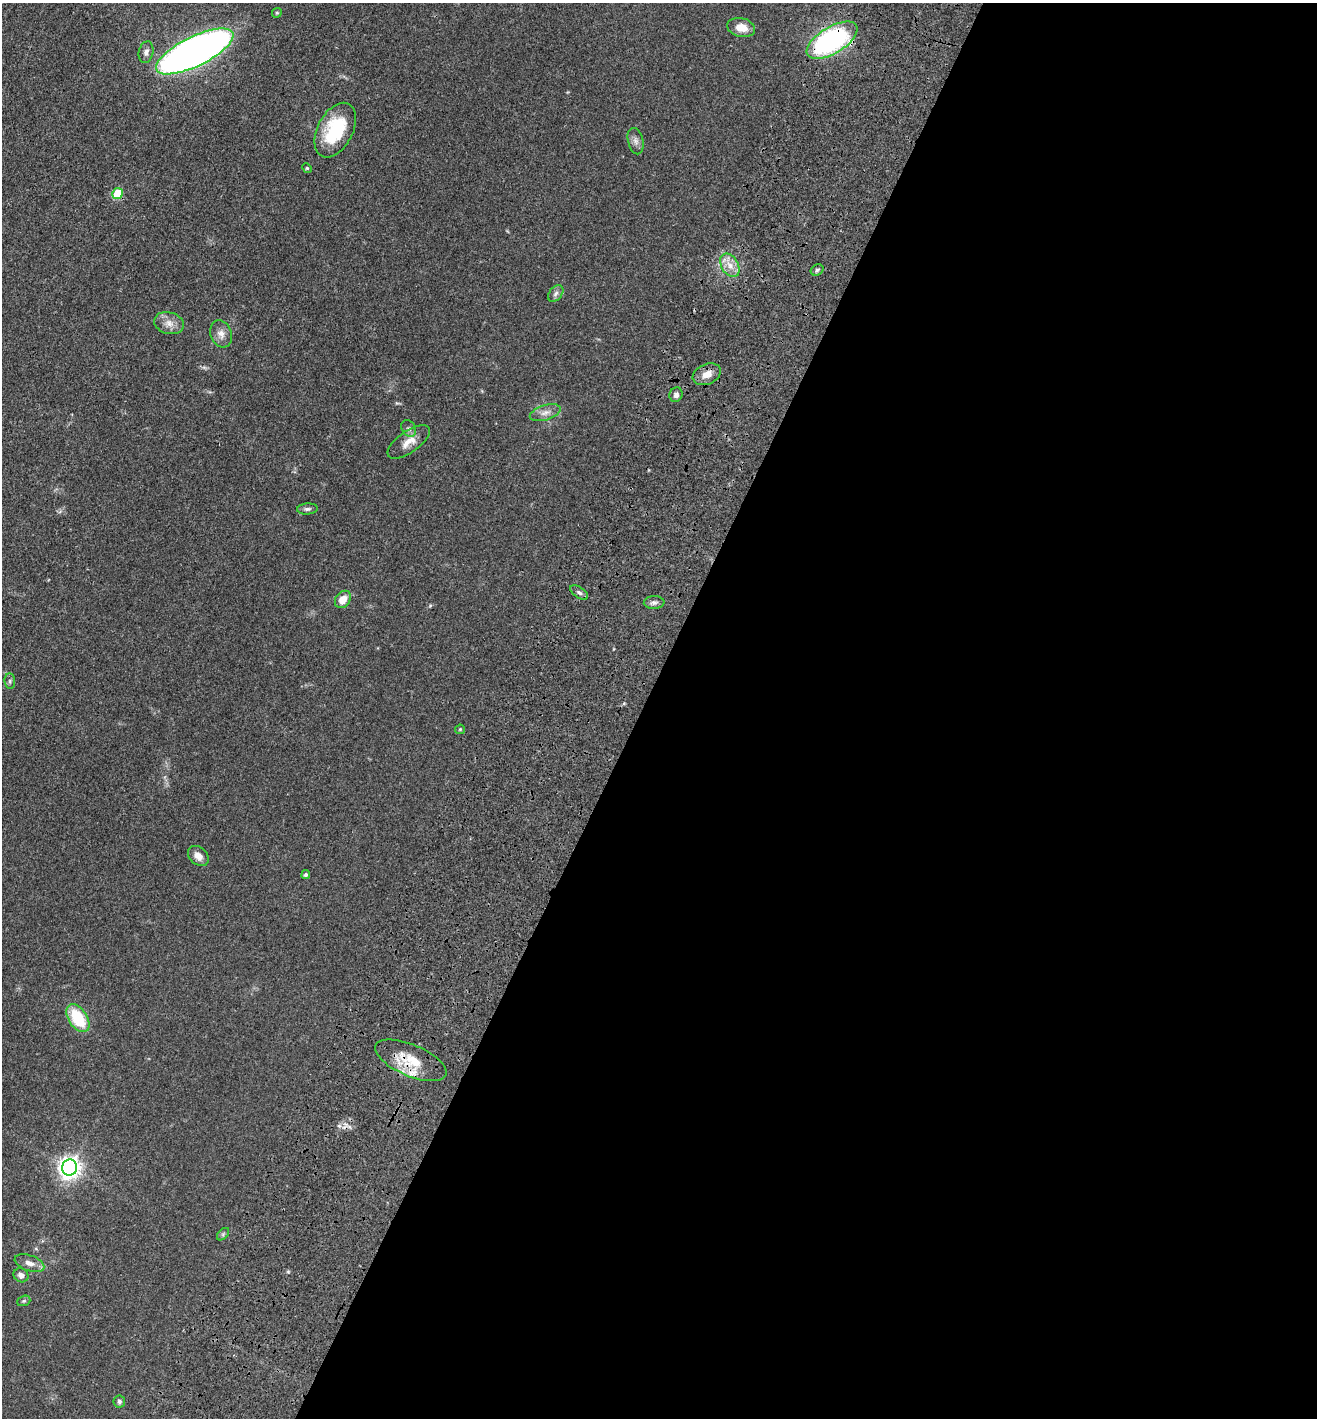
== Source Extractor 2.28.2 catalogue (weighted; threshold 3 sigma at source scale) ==
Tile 12 of 4 x 4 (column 4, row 3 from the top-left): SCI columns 4281-5595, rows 1557-2972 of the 6066 x 6001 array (HDU 1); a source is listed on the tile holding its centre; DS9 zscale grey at full resolution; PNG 1319 x 1420 px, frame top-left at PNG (2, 3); each listed source drawn as its Kron ellipse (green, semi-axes under 4 px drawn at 4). Shown black and unused: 52% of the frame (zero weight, under 3 of 4 exposures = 11% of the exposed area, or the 3 px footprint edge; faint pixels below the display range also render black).
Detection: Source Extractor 2.28.2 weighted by HDU 2 'WHT'; one run over the whole footprint, this tile lists its part. Background 0.0631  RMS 0.0045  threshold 0.0202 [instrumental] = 3 sigma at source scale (4.5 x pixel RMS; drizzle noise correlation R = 1.50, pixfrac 1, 0.05/0.05 arcsec/px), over >= 5 px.
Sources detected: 37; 1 cosmic-ray / hot-pixel residue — neither listed nor drawn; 1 inside a brighter listed object's ellipse — not listed separately; the other 35 listed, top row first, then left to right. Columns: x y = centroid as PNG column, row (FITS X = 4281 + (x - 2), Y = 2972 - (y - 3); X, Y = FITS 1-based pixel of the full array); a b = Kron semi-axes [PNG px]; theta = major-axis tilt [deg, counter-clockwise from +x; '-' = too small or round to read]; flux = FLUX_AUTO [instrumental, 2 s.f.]
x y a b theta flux
277 13 5 4 - 0.6
741 27 14 9 -12 5.4
832 40 28 13 31 87
195 51 42 15 26 340
146 52 11 7 78 1.7
335 130 29 17 62 24
636 141 13 7 -76 2.1
307 168 5 4 - 0.51
117 194 5 5 - 18
730 265 12 8 -59 4.2
817 270 7 5 28 0.84
556 294 9 6 51 1.5
169 323 15 10 -16 3.7
221 334 14 10 -70 3.2
707 374 15 10 23 4.1
676 395 7 6 - 1.7
545 413 16 7 17 3
409 429 9 7 -57 1.4
409 442 25 10 35 5.2
307 509 10 5 4 1.3
579 593 10 5 -34 1.3
343 599 9 7 54 5.1
654 602 10 6 4 1.5
10 681 8 5 -84 1
460 729 5 4 - 0.54
198 856 11 8 -41 3.5
306 875 4 4 - 0.98
78 1018 15 9 -57 19
411 1060 38 15 -23 13
69 1167 8 7 - 280
223 1234 7 4 46 0.72
29 1263 15 7 -19 3.2
21 1275 8 7 - 2.1
24 1301 7 5 20 0.66
119 1401 6 6 - 1
Overlapping masked pixels (flux is a lower limit): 2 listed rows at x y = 832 40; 411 1060